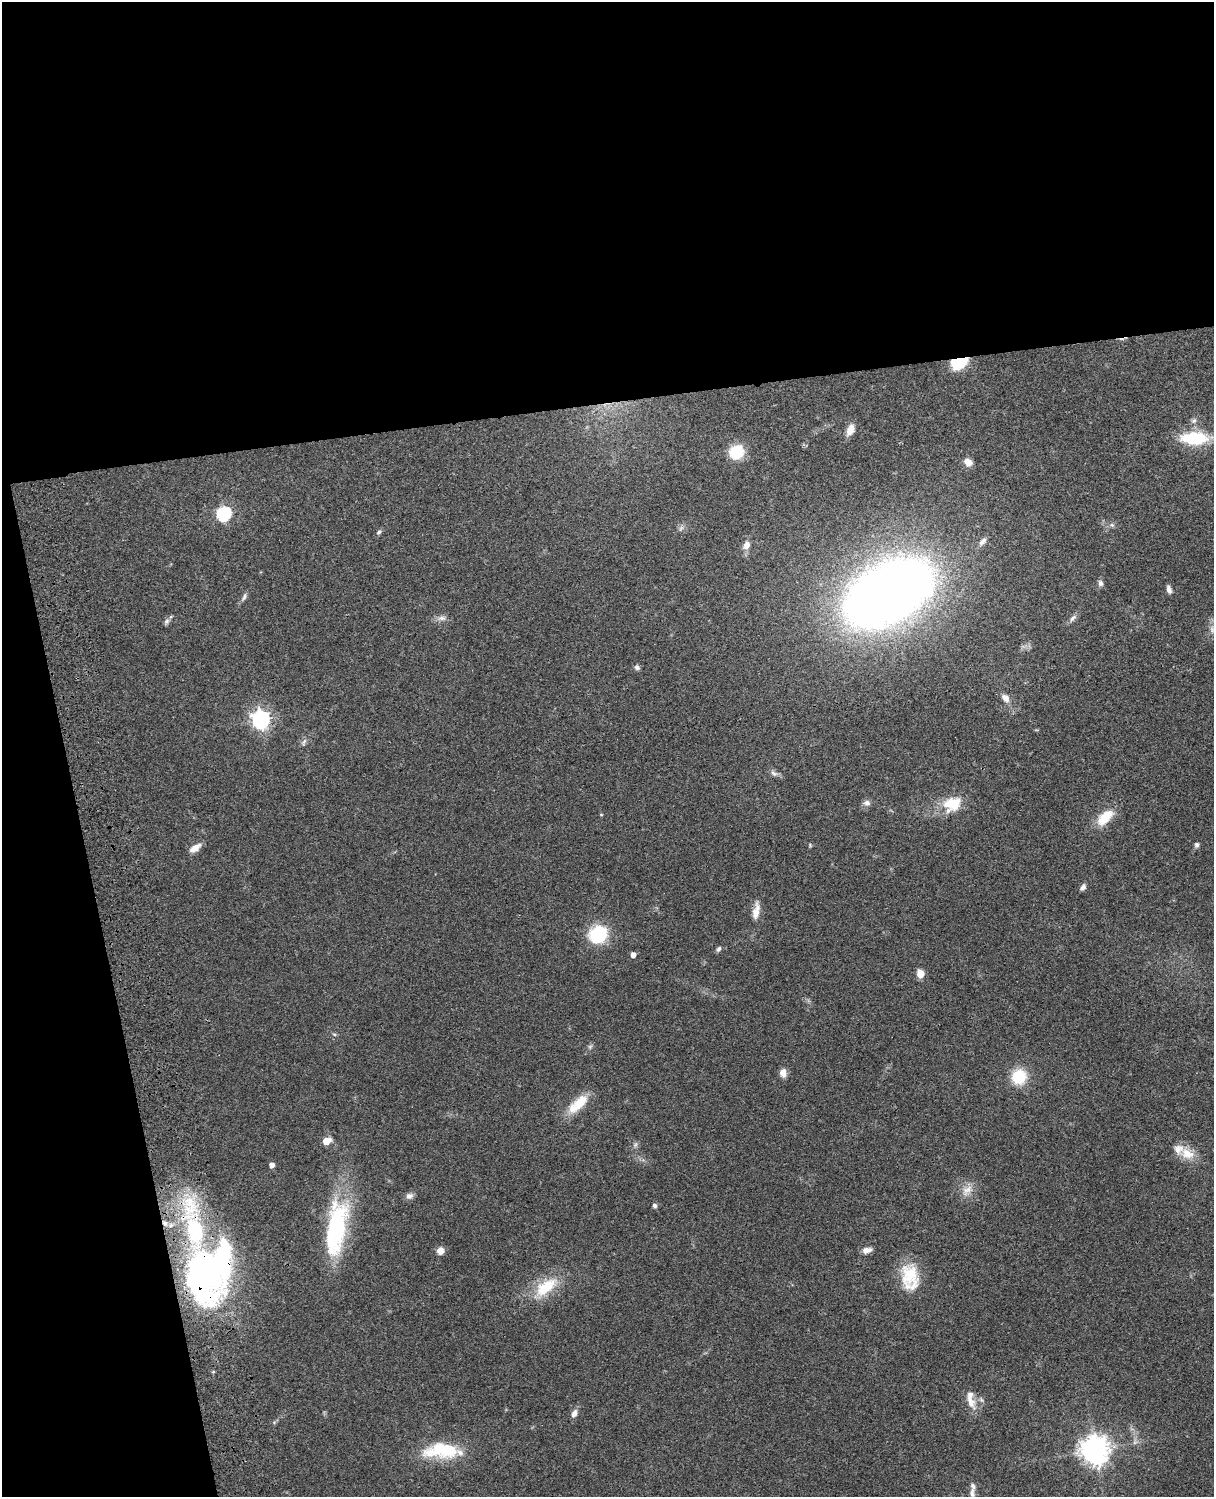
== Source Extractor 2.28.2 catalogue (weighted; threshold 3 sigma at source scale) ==
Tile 1 of 4 x 3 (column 1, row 1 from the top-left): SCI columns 119-1330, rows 3156-4650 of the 5088 x 4928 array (HDU 1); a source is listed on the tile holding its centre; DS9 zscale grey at full resolution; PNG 1216 x 1499 px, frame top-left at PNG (2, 2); no overlay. Shown black and unused: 33% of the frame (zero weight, under 3 of 4 exposures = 6% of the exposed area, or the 3 px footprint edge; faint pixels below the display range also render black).
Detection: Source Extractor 2.28.2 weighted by HDU 2 'WHT'; one run over the whole footprint, this tile lists its part. Background 0.0884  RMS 0.0061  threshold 0.0275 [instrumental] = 3 sigma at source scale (4.5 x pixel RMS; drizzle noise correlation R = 1.50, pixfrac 1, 0.05/0.05 arcsec/px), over >= 5 px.
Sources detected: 73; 3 inside a brighter object's white glare — not listed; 5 inside a brighter listed object's ellipse — not listed separately; the other 65 listed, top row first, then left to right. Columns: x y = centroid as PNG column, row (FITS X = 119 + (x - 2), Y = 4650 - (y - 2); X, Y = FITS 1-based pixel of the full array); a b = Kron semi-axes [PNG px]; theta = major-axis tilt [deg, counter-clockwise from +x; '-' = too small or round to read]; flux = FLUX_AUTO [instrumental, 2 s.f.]
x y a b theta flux
959 363 16 10 23 23
1194 421 8 6 48 1.8
850 430 14 8 66 5.6
1194 438 34 14 0 29
736 452 13 12 - 21
968 462 10 8 -45 4.7
224 514 7 6 - 110
1112 525 6 6 - 1.4
681 528 8 5 45 1.5
379 532 7 5 35 1.3
982 541 12 6 47 2.7
746 545 10 8 62 4.2
1100 583 9 7 -77 1.9
1169 589 8 5 -73 2.5
889 592 59 34 30 1100
244 597 11 5 67 1.8
442 618 13 6 4 2.9
1073 618 13 6 44 2.2
167 621 8 7 - 1.6
1212 629 11 6 -75 2.7
637 667 7 6 - 1.6
1005 698 12 8 -51 3.9
261 719 7 7 - 260
304 742 12 5 78 1.8
774 773 12 7 -40 2.4
867 803 9 8 - 2.6
950 803 31 17 29 17
601 814 4 3 - 0.51
1105 818 24 12 44 14
810 845 5 4 - 0.69
1197 845 7 6 - 1.5
195 848 14 7 34 5.5
1083 887 8 5 55 2.1
756 911 23 8 79 6.2
598 934 19 17 36 32
718 949 8 5 57 1.4
633 955 5 4 - 3.5
920 974 8 7 - 6.1
334 1034 6 3 -18 0.78
590 1047 6 6 - 1.2
783 1073 11 8 -85 3.5
1019 1077 15 14 - 21
578 1104 31 12 43 15
326 1141 6 5 - 11
635 1145 8 5 59 1.3
1187 1154 22 15 -19 10
272 1165 5 5 - 3.4
967 1190 19 10 42 6.2
409 1196 10 8 23 2.6
190 1203 30 14 -46 21
654 1206 6 5 - 1.5
165 1223 7 6 - 2.4
337 1223 64 27 89 66
867 1250 11 6 10 3.8
440 1251 7 7 - 4.7
204 1272 60 42 -80 220
910 1277 33 20 -82 22
546 1287 36 17 36 22
982 1400 7 4 -70 1.1
970 1402 23 9 -62 6.8
574 1414 10 6 66 3.1
1135 1442 7 5 44 1.5
1095 1450 9 9 - 720
447 1451 65 18 3 30
972 1493 15 7 89 2.8
Overlapping masked pixels (flux is a lower limit): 3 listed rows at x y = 959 363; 165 1223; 204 1272